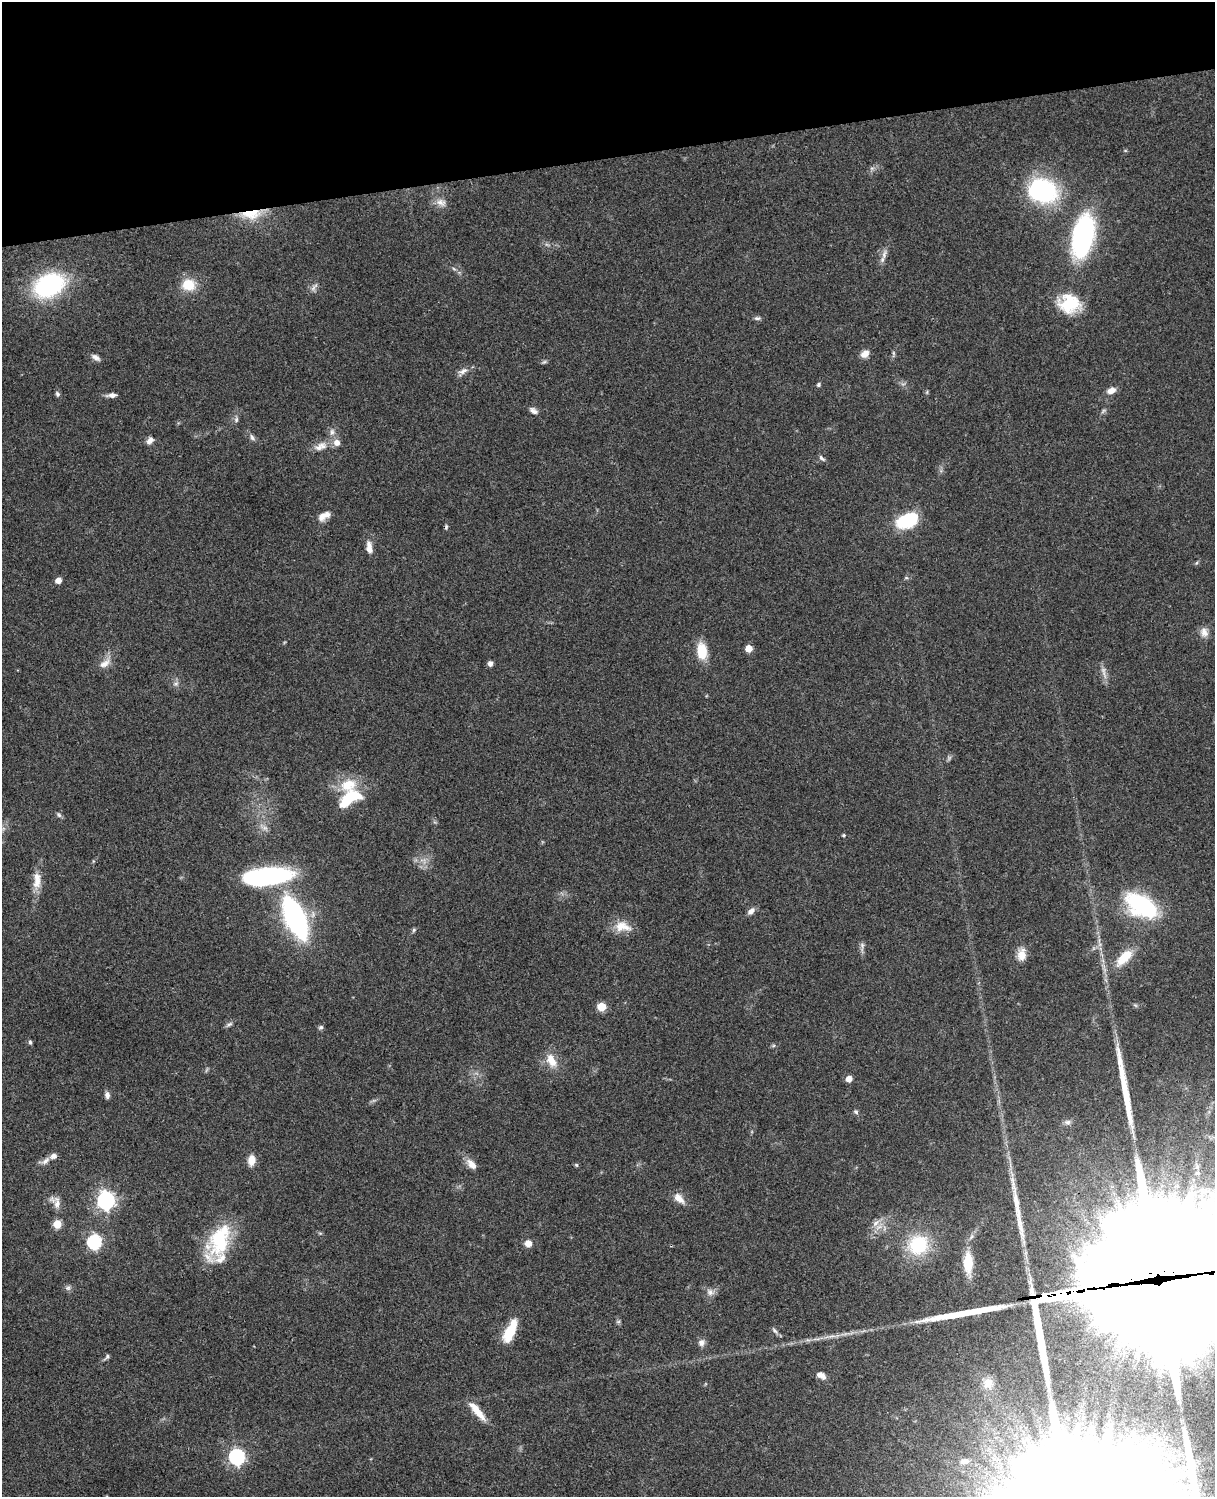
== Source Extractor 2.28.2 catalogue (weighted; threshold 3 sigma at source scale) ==
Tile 3 of 4 x 3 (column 3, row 1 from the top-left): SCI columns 2545-3757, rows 3269-4763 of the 5088 x 4927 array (HDU 1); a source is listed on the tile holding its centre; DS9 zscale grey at full resolution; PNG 1217 x 1499 px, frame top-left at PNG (2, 2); no overlay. Shown black and unused: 10% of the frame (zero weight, under 3 of 4 exposures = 6% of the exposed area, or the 3 px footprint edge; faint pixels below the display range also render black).
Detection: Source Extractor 2.28.2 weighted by HDU 2 'WHT'; one run over the whole footprint, this tile lists its part. Background 0.0774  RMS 0.0058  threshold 0.0259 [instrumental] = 3 sigma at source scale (4.5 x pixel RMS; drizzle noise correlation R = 1.50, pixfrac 1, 0.05/0.05 arcsec/px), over >= 5 px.
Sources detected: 107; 3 too faint to see at this stretch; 5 inside a brighter object's white glare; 1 cosmic-ray / hot-pixel residue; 3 long thin detections or spike segments (spike, bleed or trail) — not listed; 5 inside a brighter listed object's ellipse — not listed separately; the other 90 listed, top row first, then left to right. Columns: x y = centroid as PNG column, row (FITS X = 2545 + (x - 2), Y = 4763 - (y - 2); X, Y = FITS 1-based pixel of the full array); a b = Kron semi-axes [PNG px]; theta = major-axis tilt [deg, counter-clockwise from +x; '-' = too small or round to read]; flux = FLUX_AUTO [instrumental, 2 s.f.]
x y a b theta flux
1042 190 26 20 -14 84
441 202 15 10 -16 4.5
251 214 29 12 4 15
1083 236 37 17 78 120
884 254 13 6 78 3
454 269 6 4 -20 0.88
49 285 31 22 28 74
189 285 13 11 -10 14
314 287 13 5 50 2.2
1070 304 19 16 -13 30
757 318 8 5 0 1.3
893 353 7 4 -89 0.95
865 354 11 8 28 4
96 357 12 6 -32 2.4
544 362 7 4 18 0.96
463 371 14 7 26 3.2
818 385 5 5 - 1
1111 390 10 7 20 4
57 394 7 6 - 1.4
112 395 12 5 3 2.7
533 411 12 7 -33 2.4
236 420 8 6 89 1.4
332 432 10 6 83 2.5
252 437 10 5 -53 1.8
150 441 10 7 49 2.8
337 443 9 9 - 3.7
322 446 15 11 -35 4.5
822 458 10 5 -45 1.4
324 516 16 8 32 5.1
908 520 17 10 24 44
369 547 15 7 -83 4.5
906 578 6 4 18 0.77
58 580 5 4 - 5.1
1204 632 13 10 -70 4
749 648 5 5 - 9.5
702 651 21 12 -85 12
105 663 17 8 37 4.9
490 663 5 5 - 2.8
176 684 8 6 43 1.7
350 798 28 14 32 24
59 815 7 5 -61 1.2
843 835 5 4 - 0.67
266 876 47 16 6 83
37 882 18 11 80 7
1141 904 35 27 -23 52
751 911 10 6 42 2.9
295 918 31 13 -65 150
622 926 22 13 -9 9.4
414 930 6 5 - 0.88
862 946 14 5 90 2
1022 955 17 11 84 6
1124 958 26 11 45 14
602 1007 5 5 - 18
229 1024 10 5 31 1.4
321 1027 7 5 14 1.1
30 1042 5 5 - 0.95
773 1046 6 4 19 0.81
551 1060 20 11 -62 8.4
849 1079 5 5 - 6
107 1095 9 5 -83 2.2
856 1112 7 6 - 1.1
1067 1122 8 7 - 1.9
251 1160 10 7 84 6.6
45 1161 14 6 37 3.1
472 1164 14 8 -48 5.1
576 1165 6 4 -45 0.76
679 1199 15 8 -45 5.3
106 1200 7 7 - 230
56 1202 19 11 -52 5.1
876 1223 13 6 44 3.4
57 1224 5 5 - 17
220 1240 42 23 67 38
94 1242 7 6 - 93
528 1243 8 8 - 3.9
918 1245 23 21 42 30
968 1263 19 9 -88 18
1157 1287 91 71 15 34000
68 1288 8 6 2 1.6
710 1292 12 9 -34 3
1061 1293 14 4 9 870
1045 1296 9 4 9 360
510 1331 27 10 66 16
775 1331 10 4 -45 1.5
701 1343 9 8 - 2.6
107 1357 10 4 50 1.2
821 1375 12 7 -30 3.7
988 1383 13 12 - 5.6
477 1411 29 7 -50 8.7
237 1457 7 7 - 150
965 1461 13 7 10 3.4
Overlapping masked pixels (flux is a lower limit): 5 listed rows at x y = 251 214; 220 1240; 1157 1287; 1061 1293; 1045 1296
Isophote crosses this tile's border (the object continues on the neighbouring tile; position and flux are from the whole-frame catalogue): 1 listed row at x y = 1157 1287